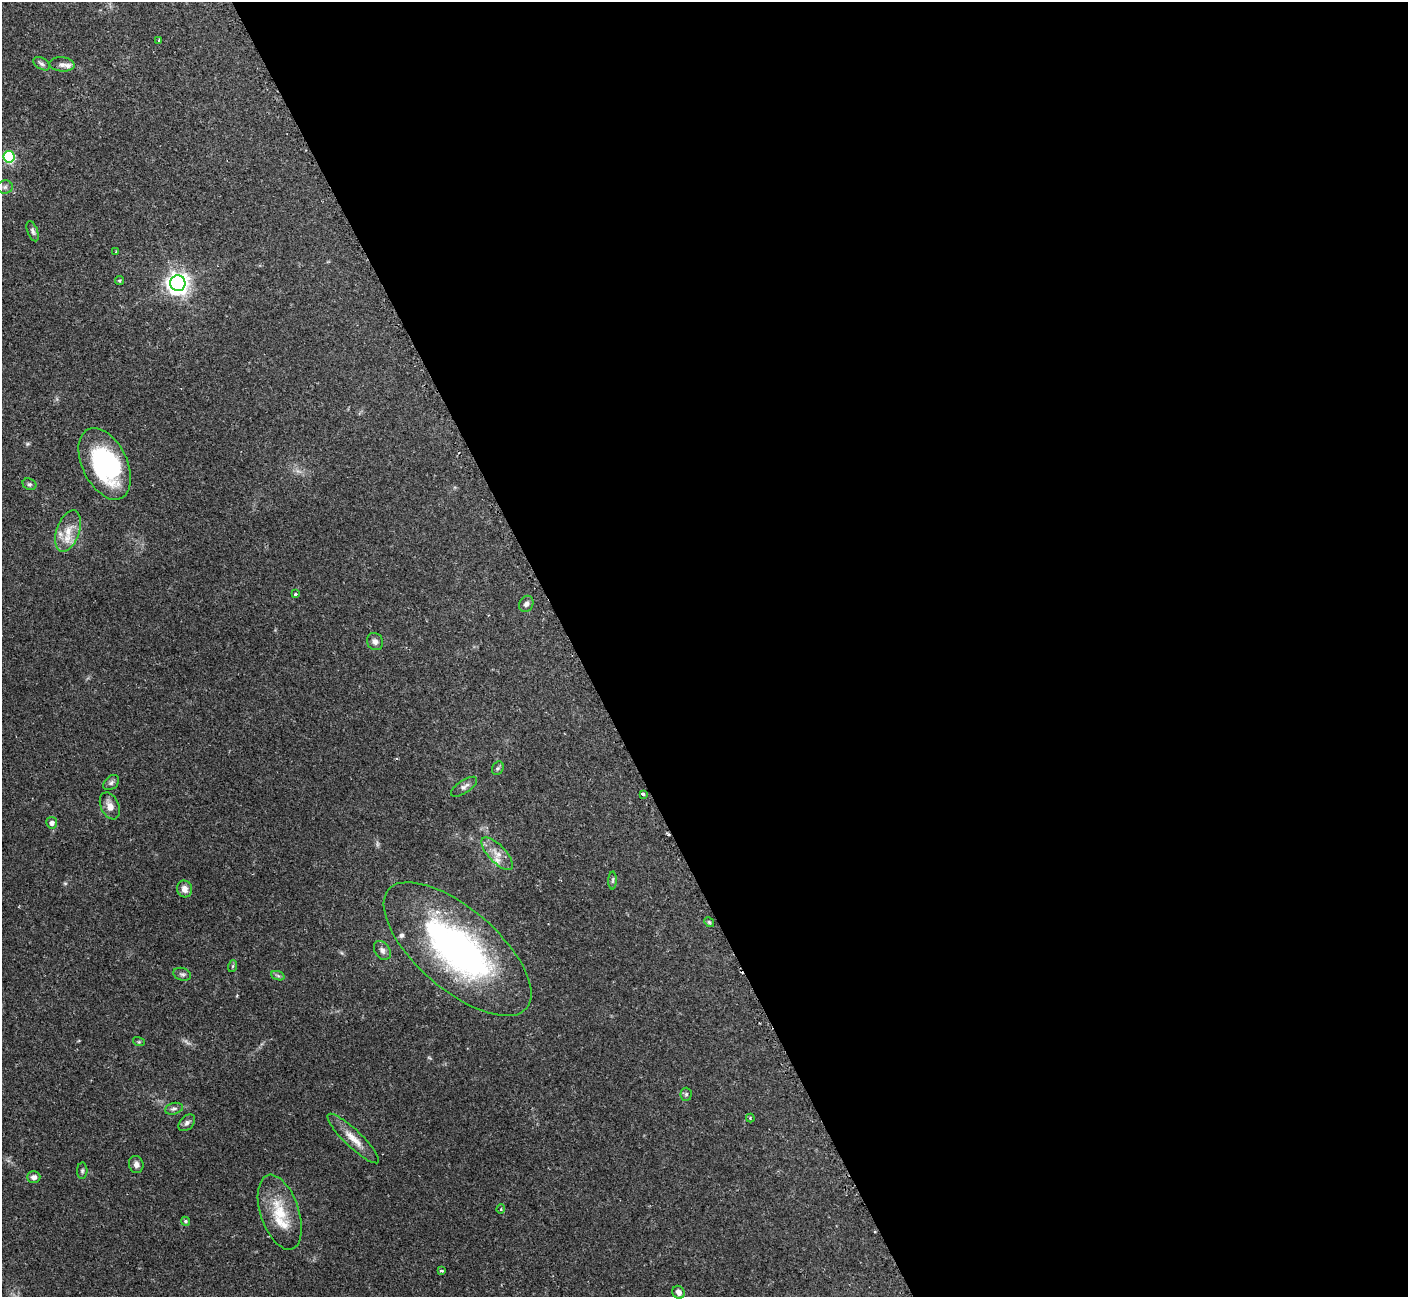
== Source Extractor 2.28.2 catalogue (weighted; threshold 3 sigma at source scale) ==
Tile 8 of 4 x 4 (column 4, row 2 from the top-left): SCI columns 4237-5642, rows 2761-4055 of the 5652 x 5640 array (HDU 1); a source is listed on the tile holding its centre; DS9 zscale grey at full resolution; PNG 1410 x 1299 px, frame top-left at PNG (2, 2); each listed source drawn as its Kron ellipse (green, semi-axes under 4 px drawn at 4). Shown black and unused: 59% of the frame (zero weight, under 2 of 3 exposures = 2% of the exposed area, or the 3 px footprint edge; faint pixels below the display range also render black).
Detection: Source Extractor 2.28.2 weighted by HDU 2 'WHT'; one run over the whole footprint, this tile lists its part. Background 0.135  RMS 0.005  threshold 0.0227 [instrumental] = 3 sigma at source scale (4.5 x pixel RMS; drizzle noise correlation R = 1.50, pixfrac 1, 0.05/0.05 arcsec/px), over >= 5 px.
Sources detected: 53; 1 too faint to see at this stretch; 2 inside a brighter object's white glare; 1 cosmic-ray / hot-pixel residue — neither listed nor drawn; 5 inside a brighter listed object's ellipse — not listed separately; the other 44 listed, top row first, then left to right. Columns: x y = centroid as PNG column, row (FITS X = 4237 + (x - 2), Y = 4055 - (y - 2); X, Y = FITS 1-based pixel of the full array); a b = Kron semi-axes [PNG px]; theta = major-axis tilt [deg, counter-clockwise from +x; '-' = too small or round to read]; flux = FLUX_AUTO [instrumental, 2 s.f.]
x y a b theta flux
159 40 4 3 - 0.5
42 64 9 5 -32 1.5
62 64 12 7 -5 2.2
9 157 6 5 - 48
5 187 8 6 2 1.7
33 231 11 5 -69 1.4
116 251 3 2 - 0.32
119 281 4 4 - 0.76
178 283 8 7 - 350
105 464 38 22 -64 49
29 484 7 5 -27 0.96
68 531 21 11 71 7.8
295 594 3 3 - 1.1
526 604 8 6 59 1.7
375 642 9 8 - 2.2
498 768 7 5 61 0.91
111 783 9 6 40 1.4
464 787 15 6 34 2.2
643 794 4 3 - 3.4
110 806 14 9 -66 4.1
52 823 6 5 - 1.8
497 854 21 8 -46 5.3
613 880 9 4 89 0.92
185 889 8 7 - 3.4
709 922 5 4 - 0.81
457 949 91 40 -41 160
382 950 10 7 -56 2
233 966 6 4 70 0.65
182 974 9 6 -18 1.3
278 976 7 4 -19 0.94
139 1042 6 4 -17 0.63
686 1094 6 5 - 1
174 1109 9 5 14 1.4
750 1118 4 4 - 0.53
187 1123 10 6 46 1.6
353 1139 35 8 -44 7
136 1164 8 7 - 2.3
82 1171 8 5 88 0.97
34 1177 7 6 - 2
501 1209 4 4 - 0.68
280 1212 39 19 -72 19
185 1221 5 4 - 0.83
441 1271 4 3 - 0.96
679 1292 7 6 - 2.4